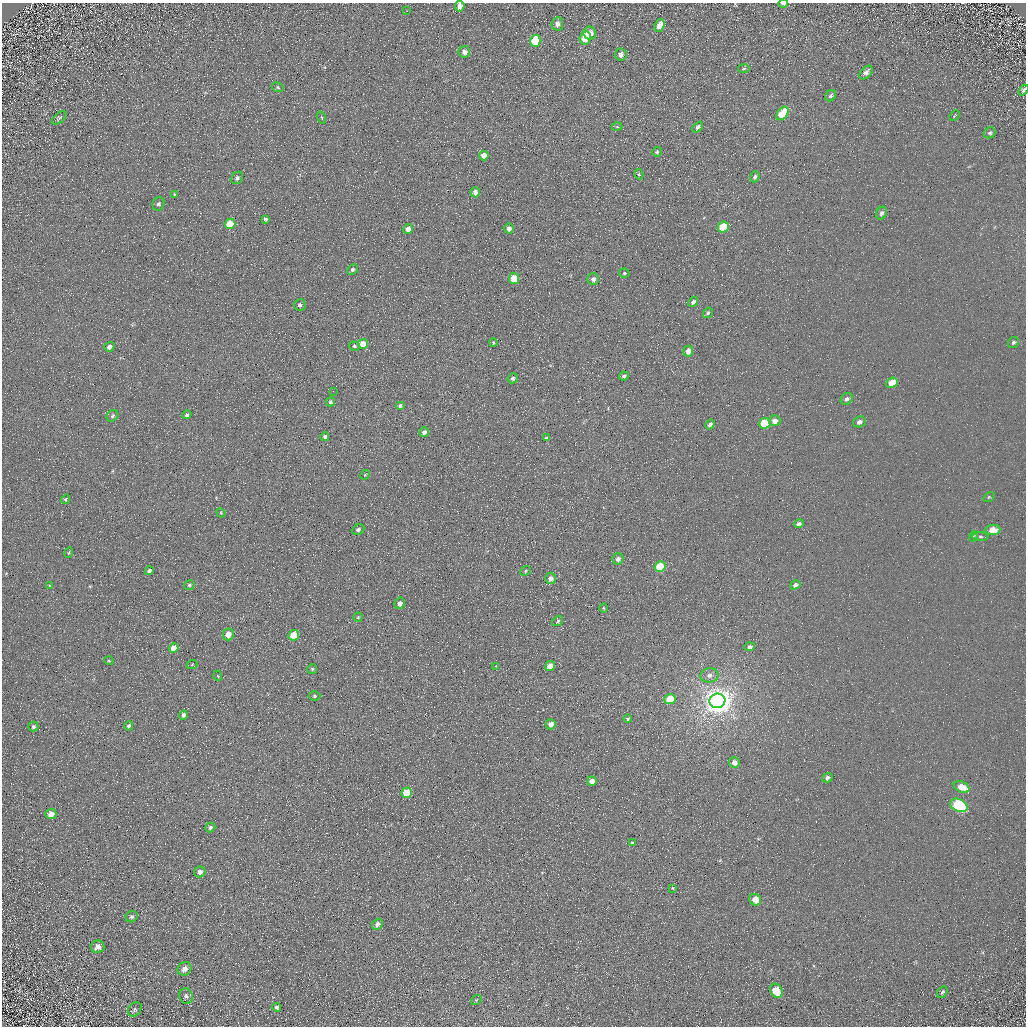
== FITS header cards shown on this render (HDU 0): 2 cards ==
NAXIS1  =                 1024 / Required FITS header
NAXIS2  =                 1024 / Required FITS header

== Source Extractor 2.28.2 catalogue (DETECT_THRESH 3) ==
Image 1024 x 1024 px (HDU 0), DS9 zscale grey, 1 PNG px = 1 image px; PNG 1028 x 1028 px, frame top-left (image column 1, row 1024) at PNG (2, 3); each listed source drawn as its Kron ellipse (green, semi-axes under 4 px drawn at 4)
Background 5.11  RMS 7.8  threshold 23.3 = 3 sigma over >= 5 px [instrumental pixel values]
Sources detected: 128; all 128 listed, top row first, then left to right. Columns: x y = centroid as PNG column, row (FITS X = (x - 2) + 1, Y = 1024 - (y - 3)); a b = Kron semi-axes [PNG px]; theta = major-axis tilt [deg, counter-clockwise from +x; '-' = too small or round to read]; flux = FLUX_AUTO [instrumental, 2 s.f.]
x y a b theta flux
783 4 5 3 - 1000
460 6 5 4 - 2900
407 11 3 2 - 630
557 24 6 6 - 2200
659 26 6 4 68 4700
590 33 6 6 - 3600
585 38 7 5 71 15000
535 41 6 5 - 20000
464 52 6 6 - 2100
621 55 6 6 - 2100
744 69 6 3 10 560
866 72 8 5 46 2200
278 87 6 4 -25 790
1023 90 6 3 53 970
831 96 6 5 - 1100
782 113 7 5 52 16000
954 116 6 3 45 560
322 117 6 3 -71 560
59 118 8 5 40 1000
617 127 5 3 - 540
698 127 6 4 47 1200
990 133 6 5 - 1100
657 152 5 4 - 750
484 156 5 4 - 4800
639 174 5 4 - 650
755 177 6 4 67 1000
237 178 6 5 - 1300
475 192 5 4 - 2900
174 194 4 3 - 540
158 204 7 5 67 1300
881 213 7 5 61 1400
265 219 3 3 - 840
230 224 5 5 - 12000
723 227 6 5 - 17000
408 229 5 4 - 4200
509 229 5 4 - 2600
352 270 6 4 46 1100
624 273 5 4 - 850
514 279 5 5 - 11000
593 279 6 6 - 2200
693 302 5 4 - 1300
300 305 6 5 - 1600
708 313 5 4 - 890
493 342 4 3 - 570
1013 342 6 5 - 1000
363 344 5 5 - 7300
354 346 5 4 - 810
109 347 5 4 - 2000
688 351 5 5 - 3300
624 376 5 4 - 1200
513 378 5 5 - 1400
892 383 6 5 - 11000
333 391 3 2 - 540
847 399 6 5 - 1500
330 402 5 4 - 1100
400 406 5 4 - 1200
187 415 4 4 - 1200
112 416 6 5 - 1100
775 421 6 5 - 3100
859 422 6 5 - 2100
765 423 6 5 - 21000
710 425 5 4 - 1500
424 432 5 5 - 1400
325 437 4 4 - 1400
546 438 4 3 - 860
365 475 5 4 - 500
989 497 6 4 34 600
66 499 5 4 - 730
221 513 5 4 - 520
799 524 4 4 - 1400
358 530 6 5 - 1200
993 530 7 5 5 6500
974 536 5 3 - 590
980 537 8 4 -1 1000
69 553 5 4 - 700
618 559 5 5 - 2200
660 567 5 5 - 18000
149 571 4 4 - 1300
525 571 5 4 - 700
551 578 6 5 - 2800
49 585 4 3 - 390
189 585 5 5 - 910
795 585 5 4 - 1600
400 603 6 5 - 2500
603 608 4 3 - 410
358 617 4 4 - 660
558 621 6 4 38 760
228 634 6 5 - 5400
294 635 5 5 - 15000
750 647 5 4 - 1400
174 648 5 4 - 7200
109 661 5 3 - 450
192 665 6 3 20 480
496 666 3 2 - 340
550 666 5 4 - 5400
312 669 5 5 - 760
709 675 9 7 7 2600
218 676 5 3 - 420
314 696 6 4 2 950
670 699 5 5 - 11000
717 701 8 7 - 830000
183 715 5 4 - 1400
627 719 4 4 - 700
551 724 5 5 - 3700
129 726 5 4 - 1100
33 727 5 5 - 1200
734 763 5 5 - 3600
827 778 5 4 - 1300
592 781 5 4 - 4500
962 787 8 5 -27 7400
407 793 5 5 - 13000
959 805 9 6 -28 59000
51 814 5 5 - 3300
210 827 5 4 - 1200
632 843 4 3 - 800
200 872 6 5 - 2500
672 888 4 3 - 550
755 900 6 5 - 6900
132 917 6 5 - 1200
377 924 6 5 - 2300
97 947 7 6 - 3300
184 969 7 6 - 3900
776 991 7 5 -58 12000
942 992 6 4 56 1200
186 996 8 6 -75 1400
476 1000 6 4 35 570
277 1007 4 4 - 1100
135 1009 8 6 51 960
At the frame edge (FLAGS 8, measured only in part): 3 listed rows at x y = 783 4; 460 6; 1023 90